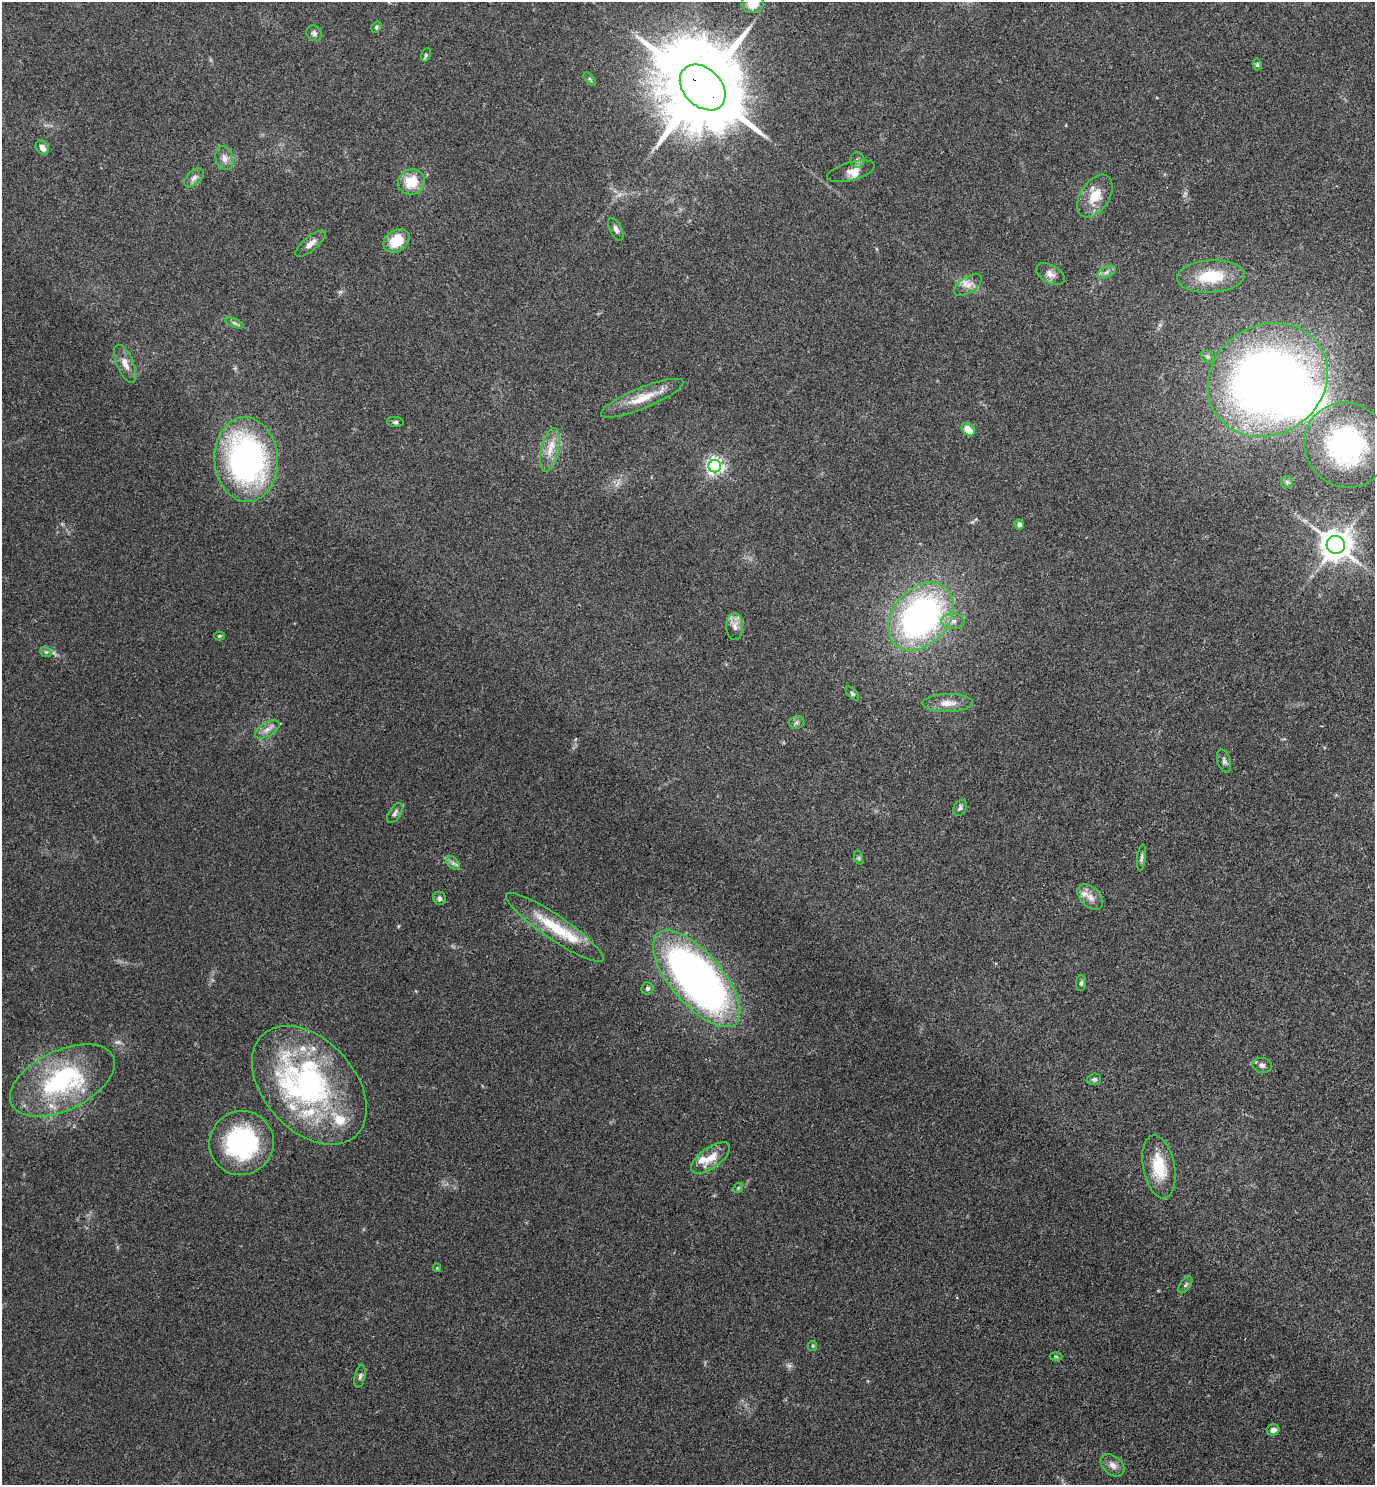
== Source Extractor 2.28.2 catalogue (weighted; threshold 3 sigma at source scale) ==
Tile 6 of 4 x 4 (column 2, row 2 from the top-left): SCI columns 1528-2900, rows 2970-4452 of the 5942 x 5939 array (HDU 1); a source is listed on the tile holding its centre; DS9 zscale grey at full resolution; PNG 1377 x 1487 px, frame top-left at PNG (2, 2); each listed source drawn as its Kron ellipse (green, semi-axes under 4 px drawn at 4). Shown black and unused: <1% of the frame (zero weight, under 3 of 4 exposures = <1% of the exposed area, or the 3 px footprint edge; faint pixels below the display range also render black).
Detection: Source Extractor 2.28.2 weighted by HDU 2 'WHT'; one run over the whole footprint, this tile lists its part. Background 0.0527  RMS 0.0052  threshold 0.0232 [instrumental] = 3 sigma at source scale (4.5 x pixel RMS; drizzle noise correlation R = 1.50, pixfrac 1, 0.05/0.05 arcsec/px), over >= 5 px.
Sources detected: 83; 1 too faint to see at this stretch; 1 inside a brighter object's white glare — neither listed nor drawn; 10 inside a brighter listed object's ellipse — not listed separately; the other 71 listed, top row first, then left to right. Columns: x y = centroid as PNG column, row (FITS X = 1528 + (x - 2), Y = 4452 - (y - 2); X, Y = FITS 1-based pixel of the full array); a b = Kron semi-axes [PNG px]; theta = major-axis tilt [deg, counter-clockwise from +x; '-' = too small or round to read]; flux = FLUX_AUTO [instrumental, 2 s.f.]
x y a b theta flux
753 3 11 9 7 8.4
376 27 6 4 54 0.89
314 33 8 7 - 1.7
426 55 7 4 69 0.98
1257 64 6 4 -76 0.75
590 79 8 4 -48 0.8
703 87 26 19 -45 10000
42 148 8 6 -56 3.4
224 158 12 8 -73 3.4
857 160 8 7 - 1.9
851 171 24 9 15 4.6
194 178 12 7 42 2.4
411 182 14 12 24 13
1095 196 23 14 56 11
616 229 12 6 -64 2.1
396 241 14 10 35 14
311 244 18 7 40 3.4
1107 272 10 5 28 1.8
1050 274 15 9 -30 3.4
1211 276 34 16 3 20
968 285 16 8 34 3.8
234 323 10 4 -23 1.1
1208 357 7 5 -47 1.4
125 364 20 8 -67 5
1268 380 62 54 33 430
642 398 44 10 22 13
395 422 8 5 -6 1.1
968 429 7 5 -40 6.3
1346 445 43 41 -48 88
550 450 22 8 78 7
246 460 42 32 -87 140
715 466 6 6 - 190
1287 482 6 6 - 0.96
1019 524 5 4 - 1.9
1336 545 9 8 - 1000
921 617 38 28 49 160
953 621 11 8 -4 3.1
735 627 13 8 -90 3.8
219 636 5 4 - 0.61
46 652 6 4 -41 0.9
852 694 8 4 -49 1
948 703 25 9 1 6
797 722 7 6 - 1.4
267 729 13 7 31 3.4
1224 761 12 6 -73 1.6
960 808 8 6 58 1.5
395 813 11 6 58 1.8
859 858 7 4 -71 0.77
1142 858 13 4 82 1.5
453 863 8 5 -45 1.5
1090 897 15 9 -46 4.2
440 898 7 6 - 1.5
555 927 58 12 -34 24
697 979 60 26 -49 310
1081 983 8 5 89 1
647 989 6 6 - 1.2
1262 1065 10 7 -12 2
1094 1079 7 5 16 1.2
62 1080 56 30 25 74
309 1085 69 45 -48 120
241 1143 32 32 - 66
710 1158 23 10 36 8.3
1159 1167 32 15 -79 17
738 1188 5 4 - 0.74
437 1268 4 4 - 0.5
1185 1285 10 5 54 1.3
813 1346 5 4 - 0.61
1056 1356 6 4 -2 0.72
360 1376 11 5 77 1.5
1273 1430 6 5 - 2.7
1113 1465 13 9 -40 3.5
Overlapping masked pixels (flux is a lower limit): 1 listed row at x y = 703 87
Isophote crosses this tile's border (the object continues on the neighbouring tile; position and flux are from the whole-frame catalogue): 1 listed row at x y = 753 3